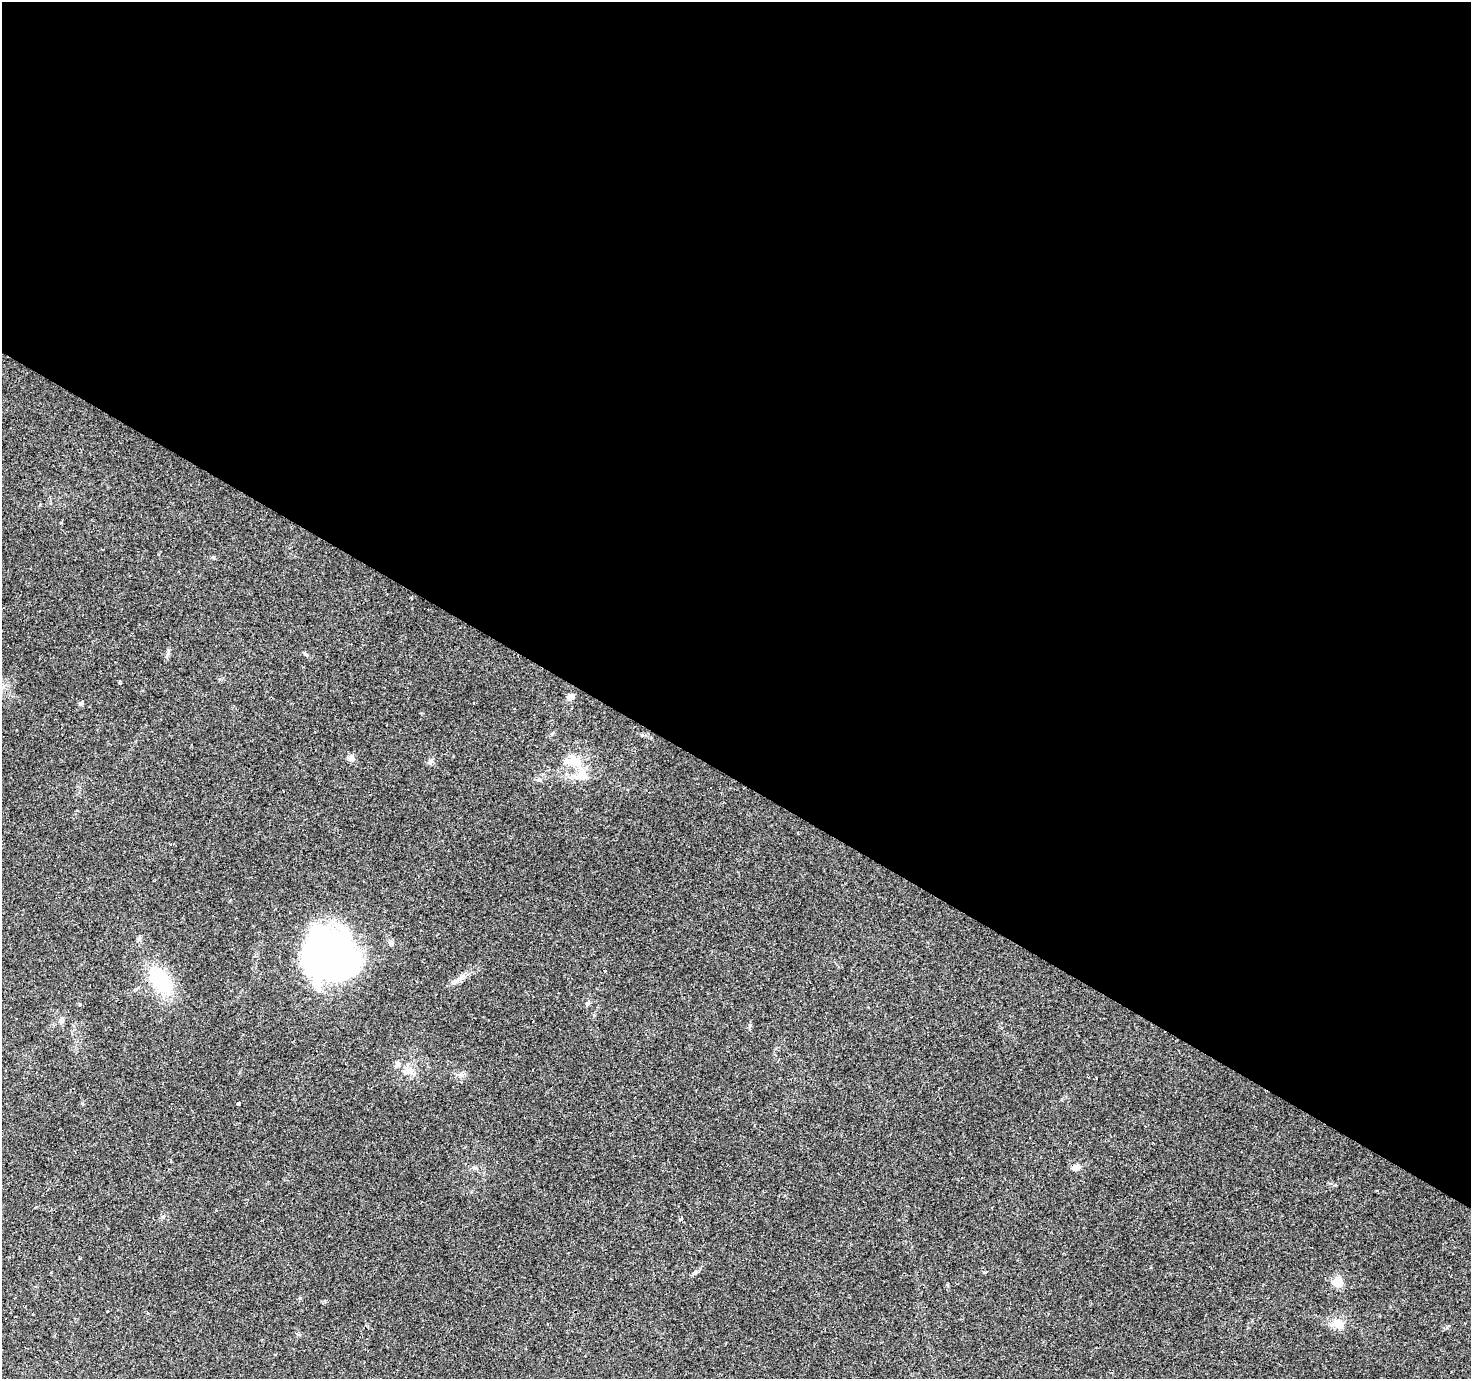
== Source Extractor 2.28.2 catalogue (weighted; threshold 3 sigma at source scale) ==
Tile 3 of 4 x 4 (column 3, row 1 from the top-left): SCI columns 2937-4405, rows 4316-5692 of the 5875 x 5945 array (HDU 1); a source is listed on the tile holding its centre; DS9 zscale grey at full resolution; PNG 1473 x 1381 px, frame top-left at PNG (2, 2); no overlay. Shown black and unused: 57% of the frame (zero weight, under 2 of 3 exposures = <1% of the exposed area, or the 3 px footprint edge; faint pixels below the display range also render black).
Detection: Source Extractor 2.28.2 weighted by HDU 2 'WHT'; one run over the whole footprint, this tile lists its part. Background 0.0793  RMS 0.0058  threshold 0.0259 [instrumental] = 3 sigma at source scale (4.5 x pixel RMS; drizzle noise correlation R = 1.50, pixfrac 1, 0.0396/0.0396 arcsec/px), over >= 5 px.
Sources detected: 31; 6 cosmic-ray / hot-pixel residue — not listed; the other 25 listed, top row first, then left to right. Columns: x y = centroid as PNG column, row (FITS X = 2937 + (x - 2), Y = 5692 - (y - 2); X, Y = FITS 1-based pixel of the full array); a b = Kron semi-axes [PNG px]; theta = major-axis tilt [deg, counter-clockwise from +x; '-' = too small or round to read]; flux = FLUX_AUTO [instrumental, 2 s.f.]
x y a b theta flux
61 522 3 3 - 0.82
305 653 5 3 - 0.69
119 681 5 3 - 0.55
570 697 8 6 18 3
81 703 6 5 - 1.1
351 758 8 8 - 2.4
573 761 28 14 -3 11
430 762 6 6 - 1.3
582 776 17 12 -16 7
539 780 5 5 - 0.96
391 943 7 6 - 1.4
329 955 55 50 -45 200
160 980 35 22 -58 29
455 981 9 6 29 2.2
587 1004 7 5 54 1
61 1020 8 6 63 1.9
410 1071 11 9 23 4.4
238 1103 4 3 - 2.1
1076 1167 10 7 13 2.7
475 1168 6 5 - 1.1
35 1207 4 2 - 0.96
681 1219 4 3 - 2.3
985 1272 4 3 - 1.7
1337 1282 6 6 - 27
1338 1324 10 9 - 7.8
Unlisted compact peaks at least as high as the median listed source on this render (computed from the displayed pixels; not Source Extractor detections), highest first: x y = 750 1025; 163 1217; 213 557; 695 1272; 168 653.